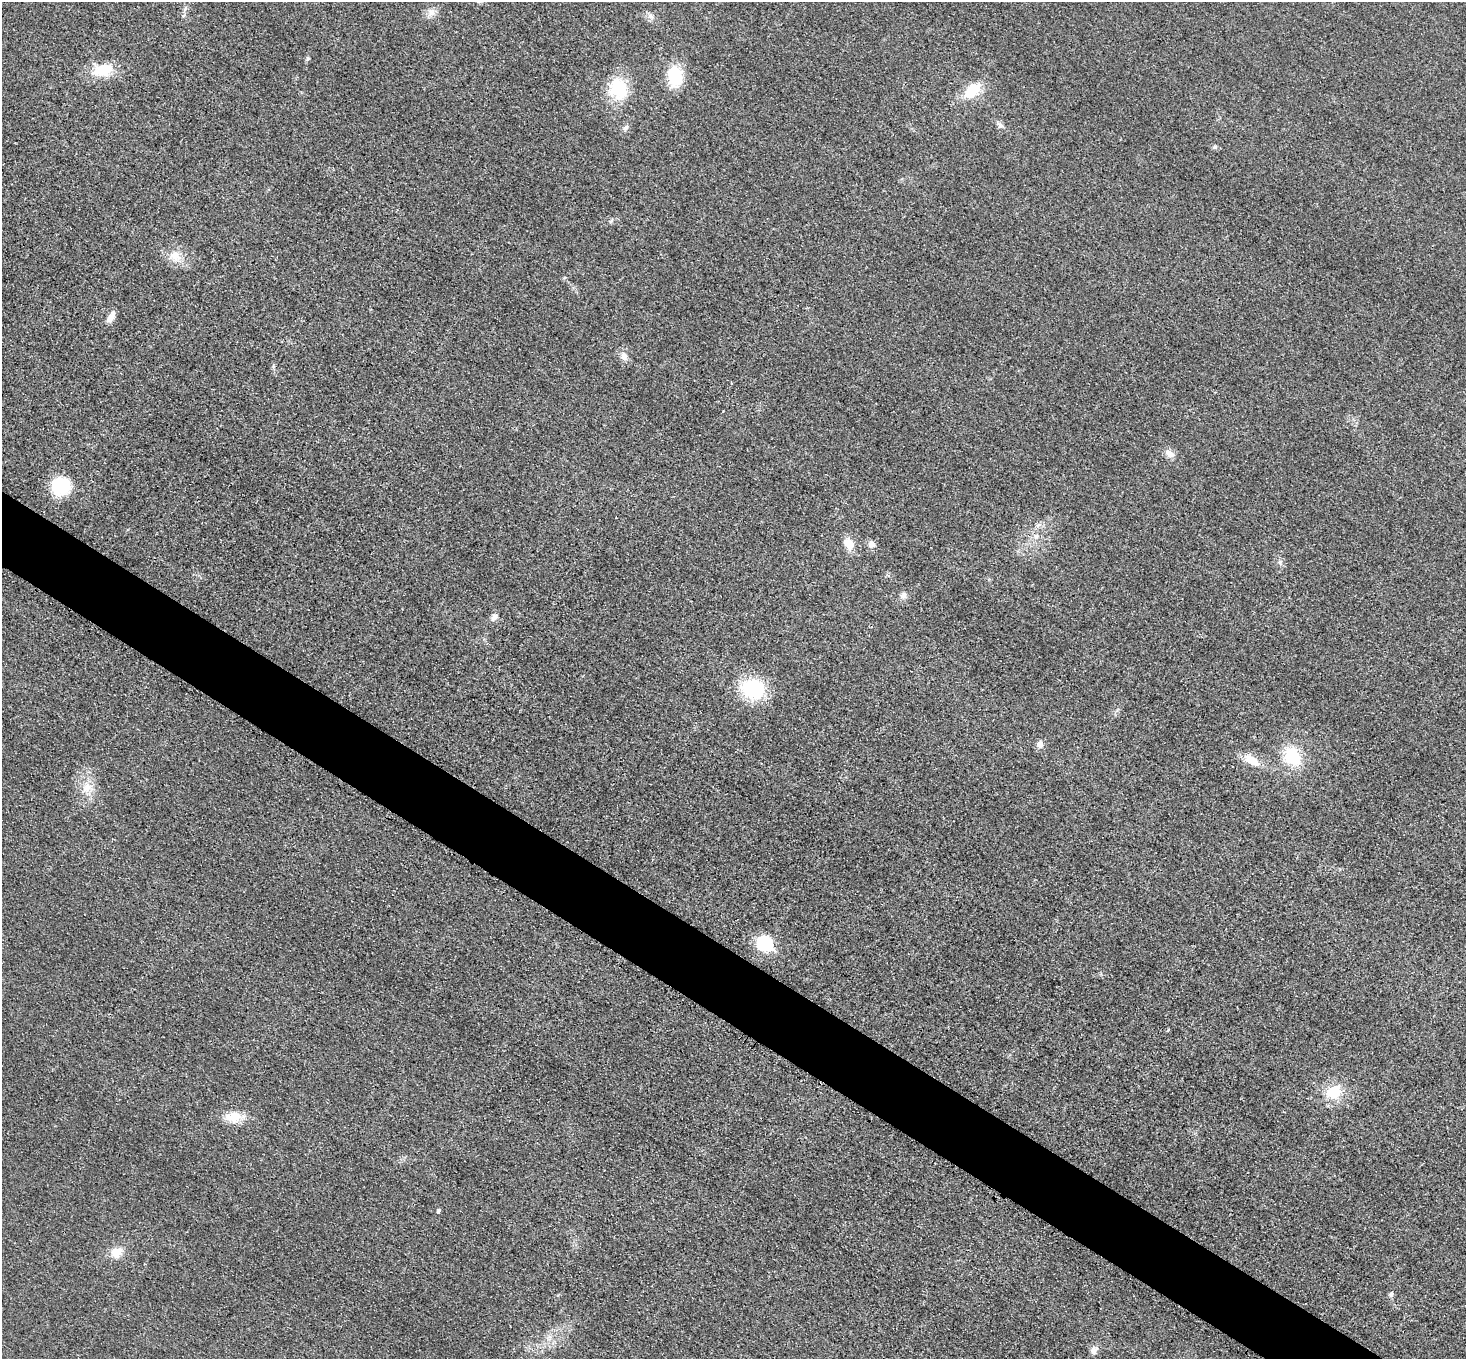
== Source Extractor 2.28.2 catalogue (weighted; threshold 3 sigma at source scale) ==
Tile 6 of 4 x 4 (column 2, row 2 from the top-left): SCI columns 1480-2943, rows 3020-4376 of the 5883 x 5891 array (HDU 1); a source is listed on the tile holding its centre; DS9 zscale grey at full resolution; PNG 1468 x 1361 px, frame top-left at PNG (2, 2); no overlay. Shown black and unused: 5% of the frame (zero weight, under 3 of 4 exposures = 1% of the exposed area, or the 3 px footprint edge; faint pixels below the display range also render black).
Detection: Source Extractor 2.28.2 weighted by HDU 2 'WHT'; one run over the whole footprint, this tile lists its part. Background 0.0219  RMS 0.0061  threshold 0.0276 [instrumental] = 3 sigma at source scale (4.5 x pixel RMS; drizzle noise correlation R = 1.50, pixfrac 1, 0.05/0.05 arcsec/px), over >= 5 px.
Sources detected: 34; all 34 listed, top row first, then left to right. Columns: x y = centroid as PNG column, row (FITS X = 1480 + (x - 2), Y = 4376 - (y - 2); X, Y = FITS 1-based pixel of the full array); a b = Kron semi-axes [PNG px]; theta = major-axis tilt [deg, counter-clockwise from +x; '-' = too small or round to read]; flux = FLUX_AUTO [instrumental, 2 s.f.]
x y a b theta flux
431 12 10 9 - 3.6
651 16 8 5 -45 1.8
103 70 24 13 16 19
675 76 26 18 -89 18
618 89 21 17 -69 31
972 90 21 12 45 18
1000 125 11 5 -31 2
626 128 9 6 45 1.8
1215 147 7 6 - 1.3
175 256 17 12 -20 8.3
111 317 15 7 59 4
624 356 11 8 -80 3.8
1170 453 11 8 -42 4.6
60 486 17 16 - 34
1039 525 9 5 18 2
1036 537 7 5 68 2
849 543 16 11 -66 7
872 544 9 8 - 3.2
1280 562 8 6 77 1.6
903 595 9 8 - 2.5
494 617 12 7 53 2.8
753 689 23 19 -22 40
1040 744 8 7 - 3.6
1292 756 22 18 -55 25
1252 760 23 11 -31 9.9
87 787 15 10 68 7.3
765 943 7 7 - 97
1168 1030 4 3 - 0.63
1334 1092 20 16 30 18
233 1117 22 14 -2 11
438 1210 4 4 - 1.2
116 1252 16 14 9 7.8
1391 1294 9 5 74 1.5
1093 1350 10 8 65 3.3
Unlisted compact peaks at least as high as the median listed source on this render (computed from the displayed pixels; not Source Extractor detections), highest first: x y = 308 58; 611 221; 273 366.